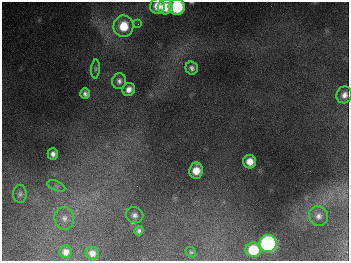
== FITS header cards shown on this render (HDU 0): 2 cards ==
NAXIS1  =                  347
NAXIS2  =                  259

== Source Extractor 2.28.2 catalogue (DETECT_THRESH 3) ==
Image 347 x 259 px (HDU 0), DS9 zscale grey, 1 PNG px = 1 image px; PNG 351 x 263 px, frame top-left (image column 1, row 259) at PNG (2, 2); each listed source drawn as its Kron ellipse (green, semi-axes under 4 px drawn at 4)
Background 677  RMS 51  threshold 152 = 3 sigma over >= 5 px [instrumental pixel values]
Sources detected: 25; all 25 listed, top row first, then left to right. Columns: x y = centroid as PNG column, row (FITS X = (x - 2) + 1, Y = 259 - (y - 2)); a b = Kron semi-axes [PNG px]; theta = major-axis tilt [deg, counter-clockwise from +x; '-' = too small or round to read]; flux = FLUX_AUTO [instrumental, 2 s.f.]
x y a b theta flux
157 6 8 7 - 4.2e+04
165 7 7 7 - 6.6e+04
177 7 8 8 - 2.6e+05
138 24 4 4 - 4.3e+03
123 26 10 10 - 8.7e+04
192 68 6 6 - 1.2e+04
95 69 9 4 86 6.6e+03
119 81 8 7 - 1.3e+04
129 89 6 6 - 2.1e+04
85 94 5 4 - 1.1e+04
344 95 8 7 - 2.1e+04
53 154 6 5 - 1.5e+04
250 162 7 6 - 3.5e+04
196 170 8 6 84 4.1e+04
56 186 9 4 -22 9.8e+03
20 194 9 7 -86 1.1e+04
135 215 9 8 - 1.5e+04
318 216 10 9 - 2.0e+04
64 218 11 10 - 2.6e+04
139 231 4 4 - 8.3e+03
268 244 8 8 - 1.1e+06
253 250 7 7 - 1.2e+05
66 252 6 6 - 1.8e+04
191 252 6 4 -41 4.5e+03
92 253 6 6 - 1.9e+04
At the frame edge (FLAGS 8, measured only in part): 1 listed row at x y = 177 7